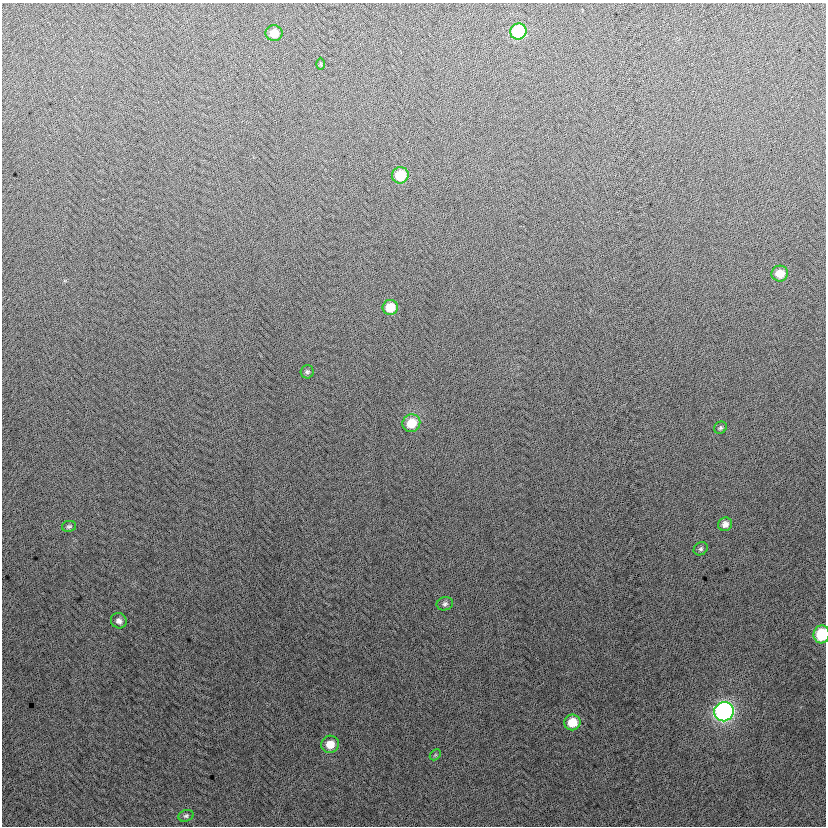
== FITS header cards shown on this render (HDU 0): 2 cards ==
NAXIS1  =                  824
NAXIS2  =                  824

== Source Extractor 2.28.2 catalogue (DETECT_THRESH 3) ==
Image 824 x 824 px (HDU 0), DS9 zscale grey, 1 PNG px = 1 image px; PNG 828 x 828 px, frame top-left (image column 1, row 824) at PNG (2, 3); each listed source drawn as its Kron ellipse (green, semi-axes under 4 px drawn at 4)
Background 2.24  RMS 13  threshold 39.1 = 3 sigma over >= 5 px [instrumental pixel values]
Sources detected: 20; all 20 listed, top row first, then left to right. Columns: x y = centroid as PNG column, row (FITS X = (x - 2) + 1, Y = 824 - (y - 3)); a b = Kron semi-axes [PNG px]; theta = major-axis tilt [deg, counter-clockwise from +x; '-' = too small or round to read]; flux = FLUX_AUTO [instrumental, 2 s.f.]
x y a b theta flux
518 31 8 8 - 58000
274 33 8 8 - 12000
320 64 6 4 -88 1100
400 175 8 8 - 26000
780 274 8 8 - 12000
390 307 8 7 - 19000
307 372 7 6 - 2000
411 423 9 8 - 18000
720 428 6 6 - 1700
725 524 7 6 - 4700
69 526 7 5 10 1800
701 549 7 6 - 2000
445 604 8 6 17 2400
119 621 8 7 - 3900
822 634 9 8 - 38000
724 712 10 9 - 270000
572 722 8 8 - 19000
330 744 9 8 - 12000
435 755 6 4 45 1200
186 816 8 5 18 1800
At the frame edge (FLAGS 8, measured only in part): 1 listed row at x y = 822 634